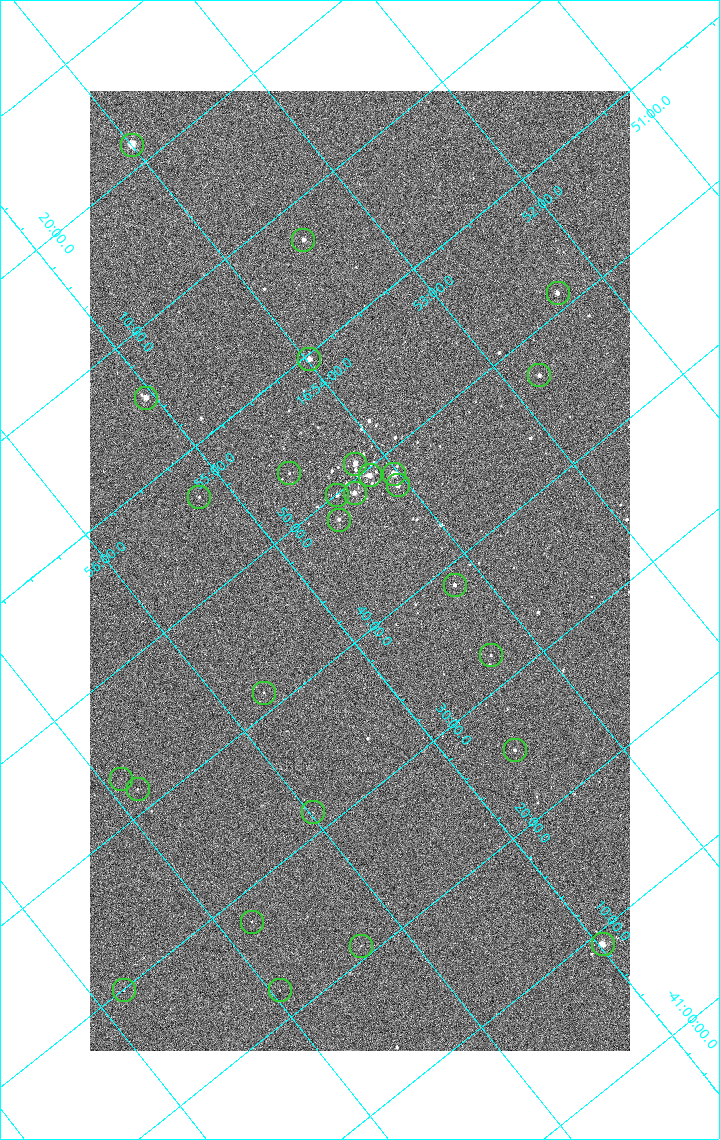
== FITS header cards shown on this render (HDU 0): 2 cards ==
NAXIS1  =                 1080 / length of data axis 1
NAXIS2  =                 1920 / length of data axis 2

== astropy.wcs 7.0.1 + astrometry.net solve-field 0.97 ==
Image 1080 x 1920 px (HDU 0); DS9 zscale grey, zoomed out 1/2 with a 90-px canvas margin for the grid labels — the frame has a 2x2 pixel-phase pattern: neighbouring pixels differ more than pixels two apart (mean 1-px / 2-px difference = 1.283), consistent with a one-shot-colour (mosaic) sensor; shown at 1/2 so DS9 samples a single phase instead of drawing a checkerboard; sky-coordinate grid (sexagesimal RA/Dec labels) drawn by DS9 from the SOLVED WCS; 27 Tycho-2 reference stars matched to detected sources circled (green)
Header WCS: none
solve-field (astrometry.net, Tycho-2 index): SOLVED blind (the file carries no WCS)
Solved WCS: RA---TAN-SIP/DEC--TAN-SIP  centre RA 16:54:39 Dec -41:44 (253.66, -41.74 deg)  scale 2.37 arcsec/px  FOV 42.7' x 76.0'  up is -141 deg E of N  parity flipped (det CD > 0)
(file carries no celestial WCS; the grid is the blind solution)
Tycho-2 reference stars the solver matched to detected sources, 27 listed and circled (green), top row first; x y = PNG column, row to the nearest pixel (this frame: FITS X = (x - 90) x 2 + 1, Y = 1920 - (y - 91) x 2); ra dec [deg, ICRS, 3 dp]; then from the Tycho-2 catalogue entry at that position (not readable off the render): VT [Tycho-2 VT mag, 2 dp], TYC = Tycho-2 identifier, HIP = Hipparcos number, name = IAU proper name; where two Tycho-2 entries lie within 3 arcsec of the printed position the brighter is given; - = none
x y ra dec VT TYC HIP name
132 145 253.499 -42.362 4.82 7876-2743-1 82671 -
303 240 253.369 -42.121 7.31 7876-1152-1 - -
558 294 253.080 -41.855 6.51 7876-2659-1 82543 -
309 360 253.495 -41.994 6.38 7876-309-1 82669 -
539 376 253.197 -41.786 7.01 7876-2053-1 - -
146 398 253.764 -42.091 6.35 7876-2597-1 82783 -
355 464 253.549 -41.849 6.39 7876-2229-1 - -
289 474 253.650 -41.894 9.98 7876-253-1 - -
394 474 253.508 -41.806 5.47 7876-2191-1 82676 -
370 476 253.542 -41.825 6.07 7876-2204-1 82691 -
398 486 253.515 -41.792 6.56 7876-2254-1 - -
354 493 253.582 -41.820 6.62 7876-2640-1 82706 -
337 495 253.608 -41.832 7.44 7876-2319-1 - -
199 497 253.801 -41.944 9.16 7876-1486-1 - -
339 520 253.633 -41.805 7.76 7876-1997-1 - -
454 586 253.548 -41.642 7.21 7876-2339-1 - -
490 656 253.576 -41.540 8.52 7876-1880-1 - -
264 693 253.929 -41.690 9.45 7876-1772-1 - -
514 750 253.649 -41.423 8.08 7876-2472-1 - -
121 780 254.222 -41.719 10.94 7876-2588-1 - -
138 790 254.210 -41.695 10.00 7876-2426-1 - -
312 812 253.994 -41.527 10.16 7876-2126-1 - -
252 922 254.199 -41.464 10.79 7876-2221-1 - -
602 944 253.744 -41.151 5.82 7872-1609-1 82775 -
361 946 254.075 -41.350 10.73 7876-1756-1 - -
124 990 254.451 -41.499 10.62 7876-2486-1 - -
280 990 254.236 -41.370 10.62 7876-1948-1 - -